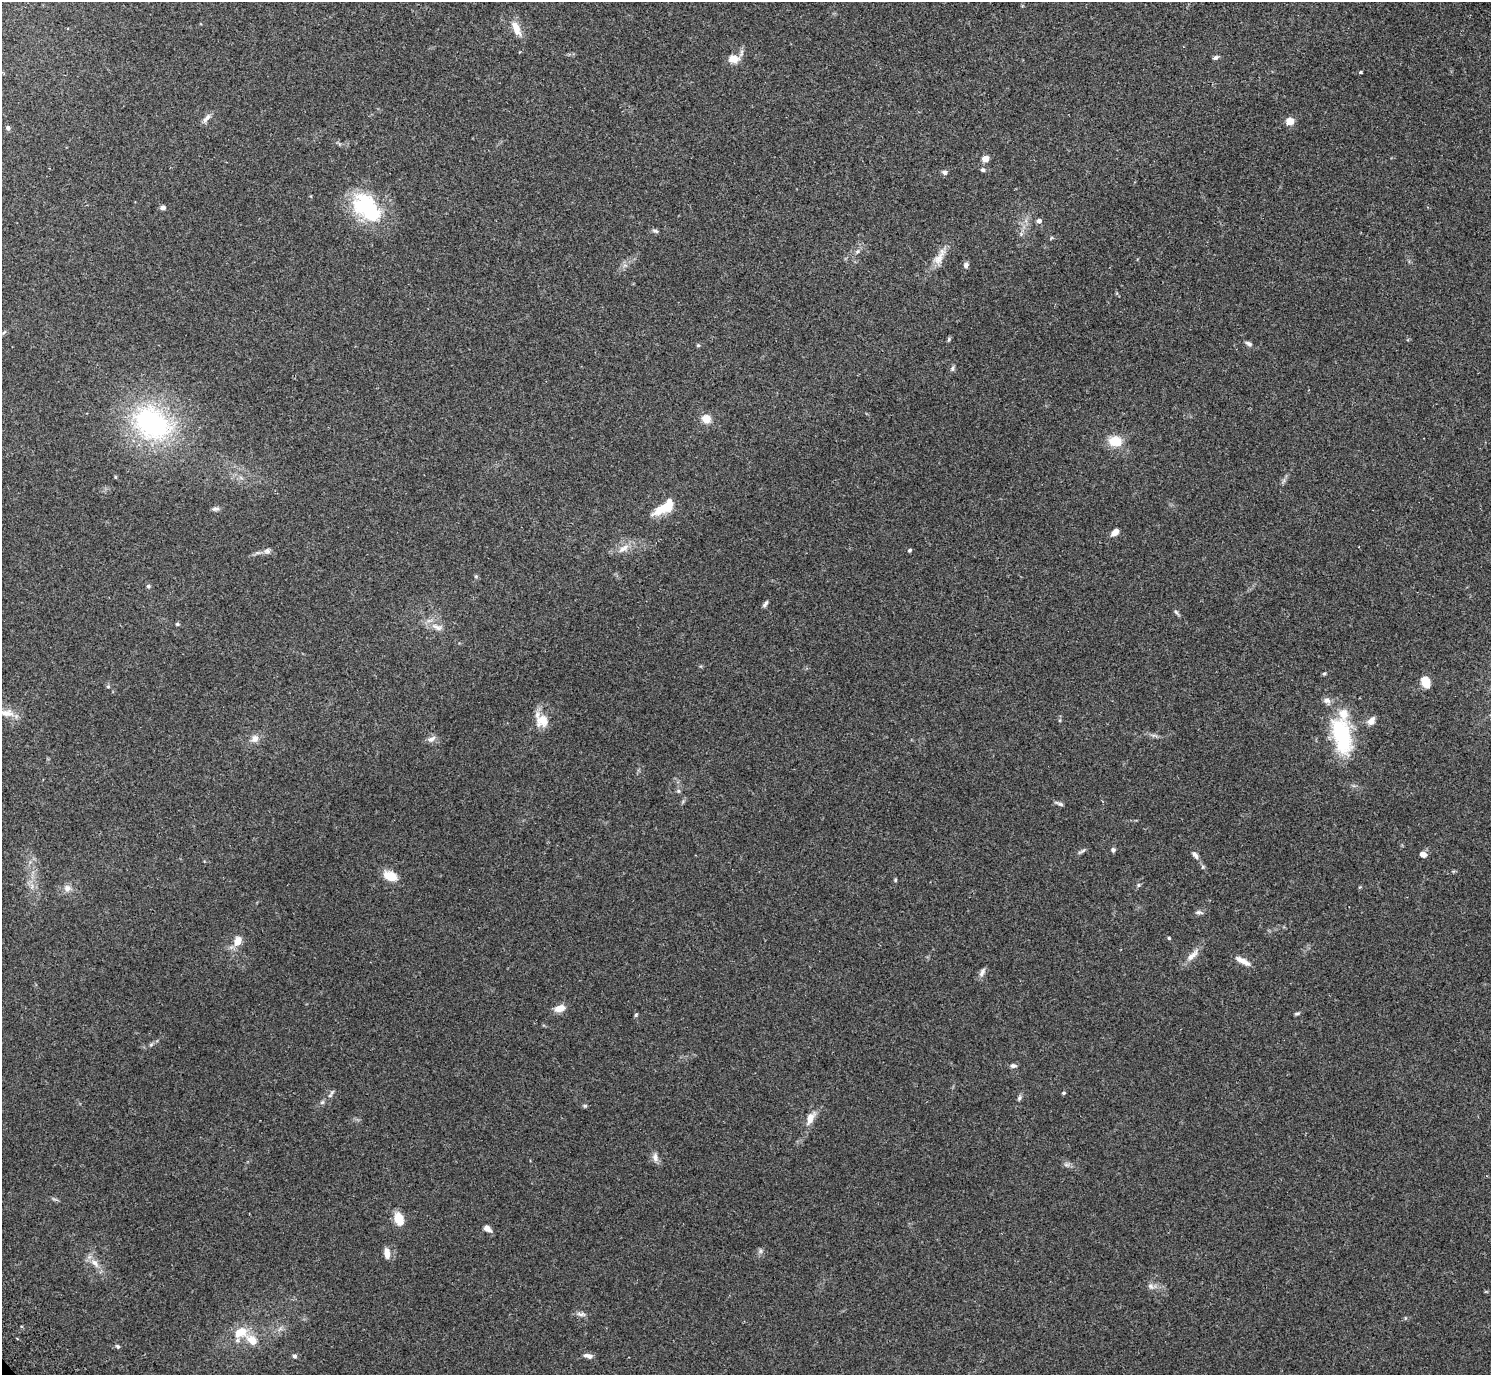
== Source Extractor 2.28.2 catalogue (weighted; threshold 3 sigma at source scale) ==
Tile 10 of 4 x 4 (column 2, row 3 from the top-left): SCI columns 1536-3024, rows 1576-2948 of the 6052 x 6035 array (HDU 1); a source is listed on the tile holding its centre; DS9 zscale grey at full resolution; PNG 1493 x 1377 px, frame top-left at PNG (2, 2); no overlay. Shown black and unused: <1% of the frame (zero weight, under 2 of 3 exposures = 3% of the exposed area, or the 3 px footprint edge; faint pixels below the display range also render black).
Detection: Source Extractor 2.28.2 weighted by HDU 2 'WHT'; one run over the whole footprint, this tile lists its part. Background 0.109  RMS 0.0066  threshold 0.0297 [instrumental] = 3 sigma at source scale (4.5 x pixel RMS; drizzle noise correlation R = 1.50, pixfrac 1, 0.05/0.05 arcsec/px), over >= 5 px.
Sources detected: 90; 3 inside a brighter listed object's ellipse — not listed separately; the other 87 listed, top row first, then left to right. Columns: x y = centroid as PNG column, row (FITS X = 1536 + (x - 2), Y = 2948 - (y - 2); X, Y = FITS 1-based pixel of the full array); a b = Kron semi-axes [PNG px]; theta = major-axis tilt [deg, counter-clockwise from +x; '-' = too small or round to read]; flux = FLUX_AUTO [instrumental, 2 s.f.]
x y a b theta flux
516 28 20 9 -66 7.6
1215 58 7 5 24 1.4
733 59 11 8 0 7.6
1360 72 4 3 - 1
206 118 16 5 50 2.9
1290 121 5 5 - 18
8 128 5 4 - 1.9
985 159 5 4 - 10
983 170 6 5 - 1.1
944 172 7 6 - 1.7
367 206 40 28 -30 47
163 207 6 5 - 2.1
1039 221 5 5 - 2.5
655 231 9 4 -18 1.4
857 251 7 5 23 1.5
939 257 29 10 59 8.2
966 265 8 6 74 2.1
4 332 6 4 20 0.94
949 339 8 3 71 0.93
1249 344 9 5 -28 1.7
698 345 5 4 - 0.79
952 368 8 5 80 1.4
706 419 8 7 - 8.4
152 423 58 43 -35 97
1115 441 11 9 -4 15
665 507 27 10 34 16
215 509 11 5 3 1.7
1115 532 10 6 41 4.2
623 548 19 7 36 5.3
909 550 4 4 - 1.2
267 551 10 7 6 2.4
476 576 5 5 - 0.89
148 586 5 5 - 1
765 604 10 4 56 1.6
1176 612 9 4 -49 1.2
177 624 6 5 - 0.91
437 627 19 8 -21 5.4
1324 673 5 3 - 0.82
1425 681 9 7 -67 13
108 686 5 4 - 0.87
6 713 23 9 -9 7.4
542 721 17 16 - 10
1371 721 11 8 51 4
1342 736 47 21 -76 51
255 739 9 9 - 4.2
432 739 12 7 31 2.9
678 791 6 5 - 1.1
1059 804 13 4 -21 1.5
1113 850 6 6 - 1.4
1082 851 12 4 29 1.4
1423 854 7 5 -24 3.5
1195 855 11 6 -55 2.4
390 876 16 10 -19 9.8
895 880 5 4 - 0.79
1138 885 6 5 - 1
67 888 10 9 - 3.6
1199 912 11 4 -8 1.6
1169 938 4 3 - 0.83
238 941 11 8 65 6.9
1192 955 23 8 43 5.6
1242 961 20 6 -28 5.1
982 972 14 6 60 2.5
560 1008 13 8 15 5.7
1297 1013 8 4 6 1.1
636 1015 6 4 67 0.96
151 1044 6 4 20 0.99
1013 1066 9 6 -7 1.7
1063 1093 5 4 - 0.81
331 1094 15 5 57 1.9
1019 1098 8 5 61 1.3
585 1106 5 5 - 0.92
810 1118 16 8 65 6.6
655 1157 12 7 -78 3.3
1066 1165 9 4 0 1.6
399 1219 11 8 -67 12
487 1228 9 6 -36 3.5
760 1251 7 4 90 1.3
387 1253 11 6 -84 5.5
95 1263 15 7 -53 5.2
1151 1286 10 6 -45 2.3
581 1314 15 4 -11 2.2
280 1329 7 4 19 1.6
240 1332 19 13 24 13
252 1340 10 8 -41 9.3
118 1346 7 4 -40 0.97
294 1356 6 5 - 1.3
588 1356 11 5 -12 3
Isophote crosses this tile's border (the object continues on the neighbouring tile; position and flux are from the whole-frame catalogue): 1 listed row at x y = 6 713